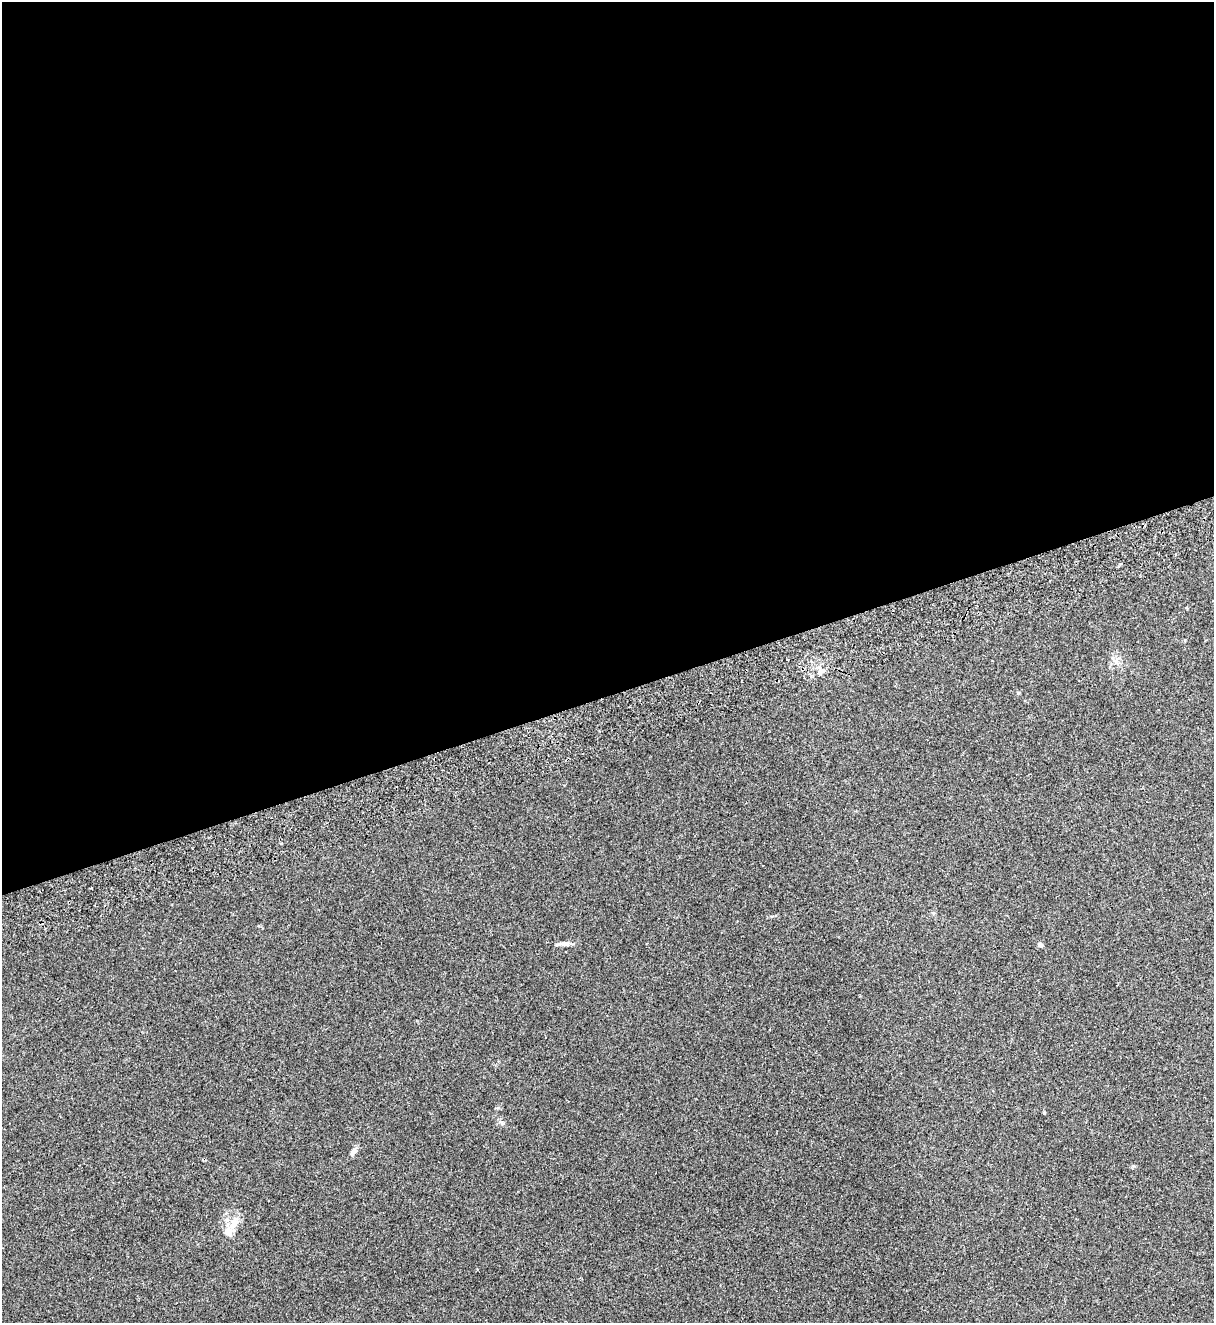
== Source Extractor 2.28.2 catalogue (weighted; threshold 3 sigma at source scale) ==
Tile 2 of 4 x 4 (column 2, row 1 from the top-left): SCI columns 1386-2597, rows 4023-5343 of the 5314 x 5399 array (HDU 1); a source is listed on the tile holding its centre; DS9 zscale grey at full resolution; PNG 1216 x 1325 px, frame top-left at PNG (2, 2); no overlay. Shown black and unused: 53% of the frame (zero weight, under 2 of 3 exposures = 3% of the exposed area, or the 3 px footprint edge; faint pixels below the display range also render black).
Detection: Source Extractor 2.28.2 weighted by HDU 2 'WHT'; one run over the whole footprint, this tile lists its part. Background 0.0624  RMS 0.007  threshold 0.0316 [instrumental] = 3 sigma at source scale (4.5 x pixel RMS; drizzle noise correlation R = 1.50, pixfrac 1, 0.05/0.05 arcsec/px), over >= 5 px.
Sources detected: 7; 1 inside a brighter listed object's ellipse — not listed separately; the other 6 listed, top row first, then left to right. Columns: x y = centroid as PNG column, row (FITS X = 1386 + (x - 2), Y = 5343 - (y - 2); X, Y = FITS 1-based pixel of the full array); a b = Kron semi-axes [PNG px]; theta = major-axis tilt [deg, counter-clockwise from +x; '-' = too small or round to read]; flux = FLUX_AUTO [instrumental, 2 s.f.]
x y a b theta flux
820 673 7 5 46 1.8
281 843 4 2 - 0.82
565 944 13 6 -5 2.9
1040 945 6 5 - 1.8
353 1152 12 6 59 2.6
234 1223 19 8 58 7.3